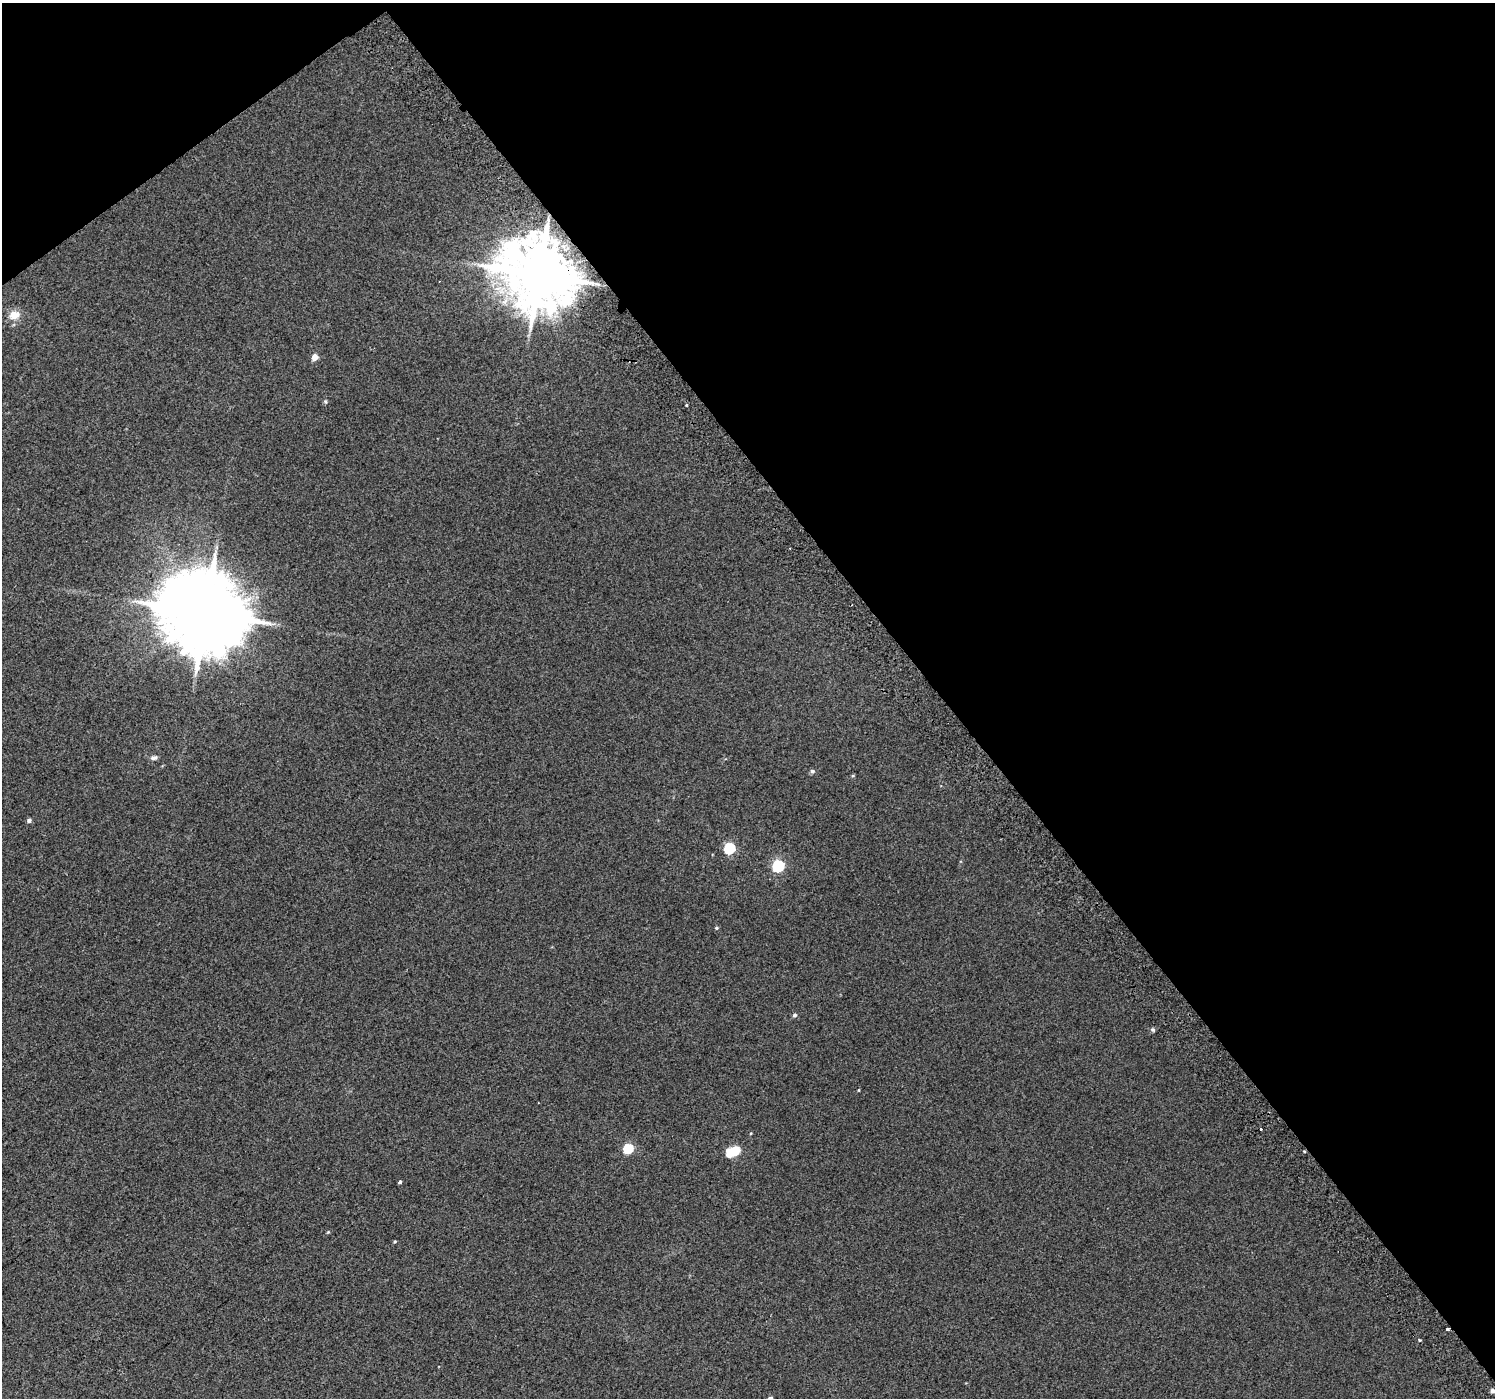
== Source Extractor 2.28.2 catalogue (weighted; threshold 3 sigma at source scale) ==
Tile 3 of 4 x 4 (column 3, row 1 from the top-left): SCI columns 3027-4519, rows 4414-5809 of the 6047 x 5969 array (HDU 1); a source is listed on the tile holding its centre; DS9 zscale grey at full resolution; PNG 1497 x 1400 px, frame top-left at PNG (2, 3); no overlay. Shown black and unused: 40% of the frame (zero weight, under 2 of 3 exposures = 2% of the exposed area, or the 3 px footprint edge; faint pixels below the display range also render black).
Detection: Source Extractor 2.28.2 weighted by HDU 2 'WHT'; one run over the whole footprint, this tile lists its part. Background 0.0119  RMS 0.0073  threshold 0.0329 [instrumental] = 3 sigma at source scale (4.5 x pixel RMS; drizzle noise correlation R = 1.50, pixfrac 1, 0.0396/0.0396 arcsec/px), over >= 5 px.
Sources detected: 25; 1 inside a brighter object's white glare — not listed; the other 24 listed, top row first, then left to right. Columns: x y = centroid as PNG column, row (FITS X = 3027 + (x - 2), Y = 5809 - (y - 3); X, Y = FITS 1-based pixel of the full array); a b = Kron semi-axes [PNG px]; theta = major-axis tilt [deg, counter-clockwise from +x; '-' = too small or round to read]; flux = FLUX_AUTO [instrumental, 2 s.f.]
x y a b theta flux
539 274 20 17 -34 5600
14 315 13 10 14 7.7
315 357 5 5 - 6.8
325 401 6 4 -59 0.97
687 405 3 2 - 1
205 612 23 21 -7 9500
154 758 9 5 12 2
812 771 5 5 - 1.8
853 775 5 3 - 0.64
29 820 5 4 - 1.9
729 848 6 6 - 46
778 866 6 6 - 82
716 928 5 4 - 0.87
795 1015 5 5 - 1.7
1153 1030 7 4 -45 1
1261 1129 3 2 - 3.2
628 1148 6 5 - 39
731 1152 6 5 - 26
400 1182 4 3 - 4.1
328 1232 4 4 - 0.62
395 1241 4 3 - 0.71
1447 1329 3 3 - 3.3
1420 1340 3 3 - 0.87
1492 1391 4 3 - 2.6
Overlapping masked pixels (flux is a lower limit): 2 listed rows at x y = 539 274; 1447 1329